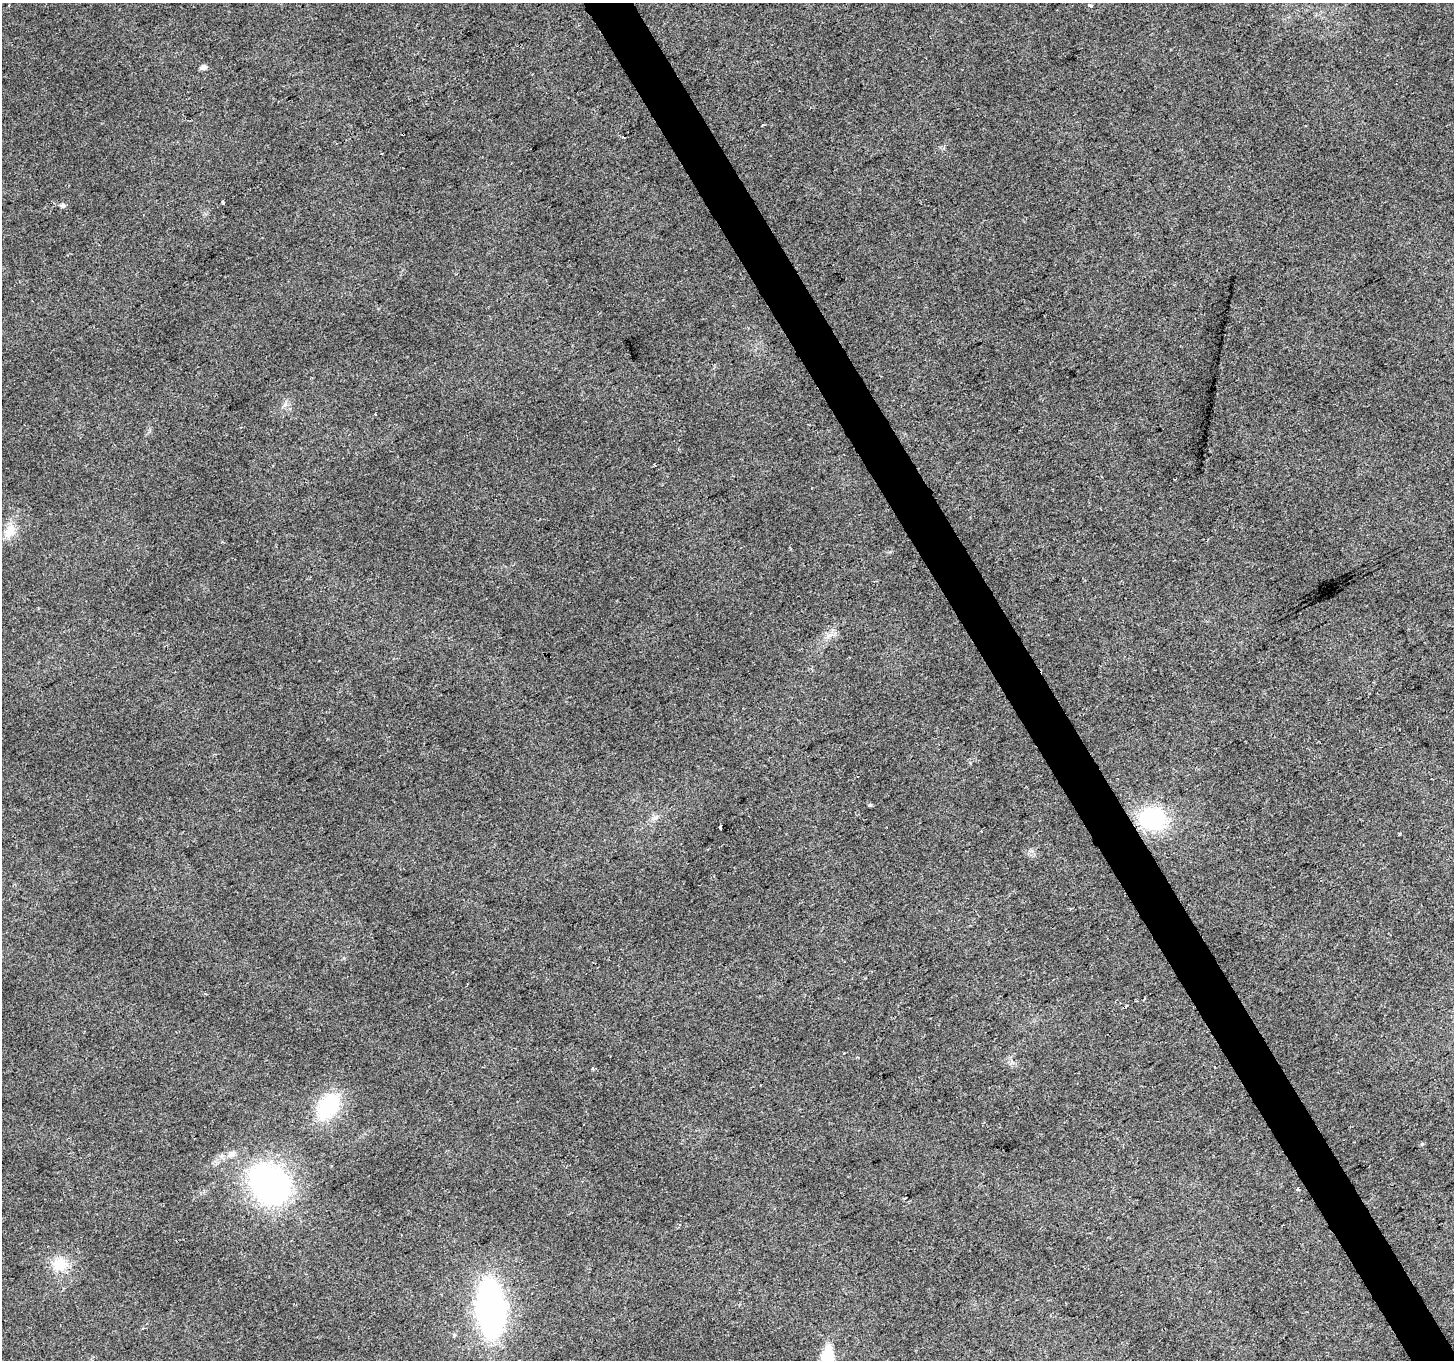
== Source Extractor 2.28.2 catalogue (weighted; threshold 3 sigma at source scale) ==
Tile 6 of 4 x 4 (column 2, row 2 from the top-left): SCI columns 1455-2906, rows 2881-4238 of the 5811 x 5702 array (HDU 1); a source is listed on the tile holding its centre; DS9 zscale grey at full resolution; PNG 1456 x 1362 px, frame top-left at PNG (2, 3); no overlay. Shown black and unused: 3% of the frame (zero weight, under 2 of 3 exposures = <1% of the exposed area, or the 3 px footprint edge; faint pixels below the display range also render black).
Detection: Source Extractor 2.28.2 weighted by HDU 2 'WHT'; one run over the whole footprint, this tile lists its part. Background 0.0455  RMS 0.0072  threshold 0.0324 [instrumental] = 3 sigma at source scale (4.5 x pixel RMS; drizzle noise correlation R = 1.50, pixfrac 1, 0.0396/0.0396 arcsec/px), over >= 5 px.
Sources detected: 24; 4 cosmic-ray / hot-pixel residue — not listed; the other 20 listed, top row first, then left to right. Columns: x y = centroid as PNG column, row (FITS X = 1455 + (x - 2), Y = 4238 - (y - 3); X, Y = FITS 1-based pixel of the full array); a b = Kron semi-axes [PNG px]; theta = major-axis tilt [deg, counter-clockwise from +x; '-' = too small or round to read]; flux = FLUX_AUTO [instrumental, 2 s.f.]
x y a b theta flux
9 5 3 2 - 0.51
1090 6 5 3 - 1.5
203 67 8 6 21 2.3
223 202 4 3 - 3.5
63 205 7 5 13 1.5
375 414 3 2 - 0.66
10 531 22 12 71 11
829 635 10 4 48 2.9
870 805 5 4 - 1.1
654 818 9 6 27 2.7
1153 819 31 25 -15 60
720 827 5 3 - 2.7
592 1069 3 3 - 2.1
328 1106 32 20 53 46
231 1155 14 7 21 4.4
269 1184 37 29 -47 200
1297 1189 3 3 - 3.1
60 1264 20 18 12 16
491 1309 50 24 -86 210
828 1359 27 12 88 28
Isophote crosses this tile's border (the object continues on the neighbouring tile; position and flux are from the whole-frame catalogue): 1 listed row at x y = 828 1359
Unlisted compact peaks at least as high as the median listed source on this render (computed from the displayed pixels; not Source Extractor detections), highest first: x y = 1422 1144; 285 404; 1399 834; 890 552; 970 763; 1032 851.